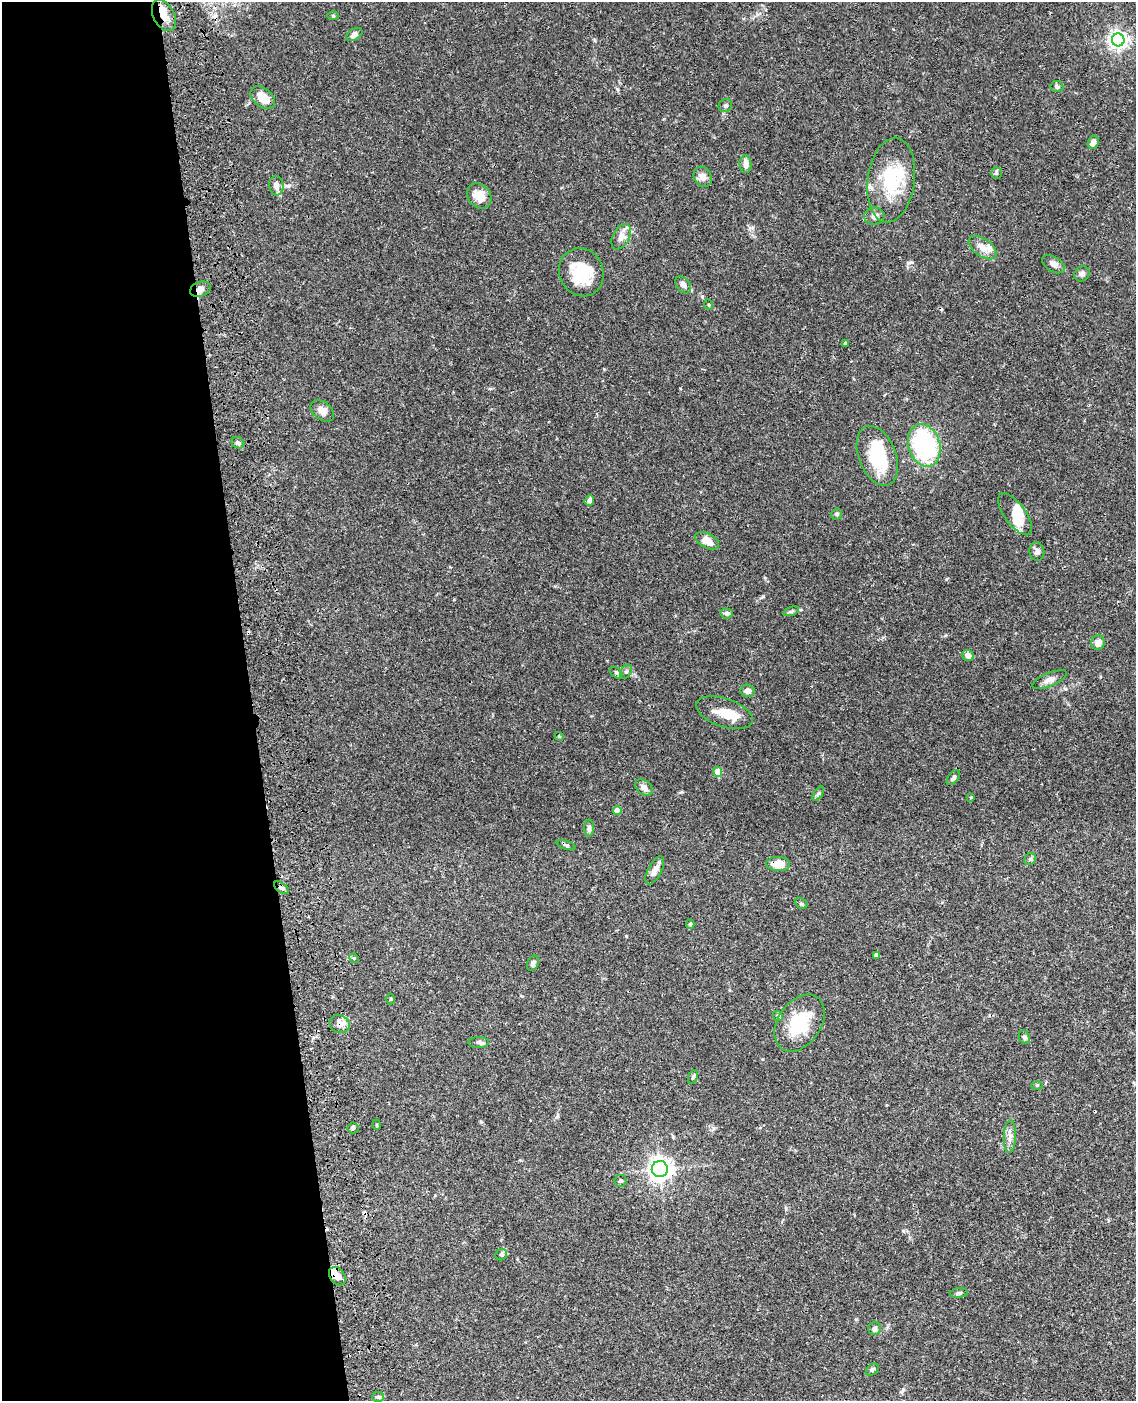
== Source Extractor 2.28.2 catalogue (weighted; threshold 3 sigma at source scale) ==
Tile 5 of 4 x 3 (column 1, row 2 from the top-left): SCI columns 119-1252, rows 1653-3051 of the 4770 x 4604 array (HDU 1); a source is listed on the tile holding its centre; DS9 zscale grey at full resolution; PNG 1138 x 1403 px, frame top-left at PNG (2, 2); each listed source drawn as its Kron ellipse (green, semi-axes under 4 px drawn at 4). Shown black and unused: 22% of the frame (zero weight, under 3 of 4 exposures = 6% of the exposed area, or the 3 px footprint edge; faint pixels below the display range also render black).
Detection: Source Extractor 2.28.2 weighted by HDU 2 'WHT'; one run over the whole footprint, this tile lists its part. Background 0.0574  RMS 0.003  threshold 0.0137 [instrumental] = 3 sigma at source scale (4.5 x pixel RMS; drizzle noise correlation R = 1.50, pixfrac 1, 0.05/0.05 arcsec/px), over >= 5 px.
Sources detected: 91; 4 inside a brighter object's white glare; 2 cosmic-ray / hot-pixel residue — neither listed nor drawn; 6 inside a brighter listed object's ellipse — not listed separately; the other 79 listed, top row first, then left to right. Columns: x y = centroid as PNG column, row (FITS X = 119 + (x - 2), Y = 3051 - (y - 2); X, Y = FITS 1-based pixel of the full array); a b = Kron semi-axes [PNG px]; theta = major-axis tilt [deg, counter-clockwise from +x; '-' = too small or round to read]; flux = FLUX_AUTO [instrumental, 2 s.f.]
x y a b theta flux
164 15 17 10 -62 3.4
333 16 5 3 - 0.34
354 34 8 5 32 1.1
1118 40 6 6 - 120
1057 87 6 5 - 0.71
263 97 14 9 -39 5.1
725 106 7 6 - 0.62
1093 142 7 5 65 1.5
746 164 9 6 -85 1.9
996 173 6 5 - 0.47
703 177 10 8 -61 1.9
891 180 43 23 83 17
276 186 10 7 -85 1.7
479 196 13 11 -48 3.8
874 216 10 8 9 1.3
621 237 14 8 62 1.9
983 248 16 8 -35 2.9
1054 264 12 7 -32 1.3
581 272 24 22 -65 11
1082 274 8 7 - 0.87
683 285 10 6 -49 1.4
200 289 10 7 19 1.6
709 305 5 3 - 0.26
845 344 4 3 - 0.43
322 411 13 8 -41 2
238 443 7 5 -28 0.81
924 445 22 15 -73 39
877 456 31 18 -68 15
589 501 5 4 - 1.1
837 514 5 5 - 0.6
1015 514 25 10 -54 4.3
707 541 13 7 -28 3
1037 551 9 7 -82 0.93
791 611 8 4 18 0.59
727 613 6 5 - 0.84
1098 642 7 7 - 2.1
968 656 6 5 - 1.6
626 672 7 5 62 0.66
616 673 7 5 -41 0.55
1049 680 18 6 23 1.7
747 691 7 6 - 1.6
724 713 29 14 -18 5.2
559 736 4 4 - 0.28
718 772 5 4 - 5
953 778 9 5 50 0.76
644 787 10 7 -42 1.9
818 794 8 4 54 0.52
971 797 4 3 - 0.26
617 811 4 4 - 4.1
589 828 8 5 -89 0.71
566 845 10 3 -20 0.51
1030 859 6 5 - 0.53
778 864 12 7 -4 4
655 870 15 6 63 1.9
281 888 8 5 -36 0.72
801 904 6 4 -29 0.44
690 924 5 4 - 0.51
877 955 4 4 - 1.2
354 958 5 4 - 0.3
533 963 8 5 64 0.85
390 999 5 3 - 0.3
778 1016 5 4 - 0.43
800 1023 31 21 55 13
339 1024 10 9 - 1.7
1024 1037 7 5 -65 0.61
479 1042 10 5 0 0.84
693 1077 7 4 69 0.5
1037 1085 5 3 - 0.28
377 1125 5 3 - 0.24
353 1128 5 5 - 0.55
1010 1137 16 6 88 1.7
660 1169 8 8 - 180
621 1181 6 5 - 0.57
501 1254 6 5 - 0.74
337 1276 10 7 -52 2.9
959 1293 9 5 6 0.64
874 1328 6 6 - 0.7
872 1370 7 5 41 0.63
378 1397 5 5 - 0.52
Overlapping masked pixels (flux is a lower limit): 6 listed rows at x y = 164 15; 200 289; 778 864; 281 888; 339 1024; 337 1276
Unlisted compact peaks at least as high as the median listed source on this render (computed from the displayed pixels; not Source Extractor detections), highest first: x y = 617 89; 763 596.